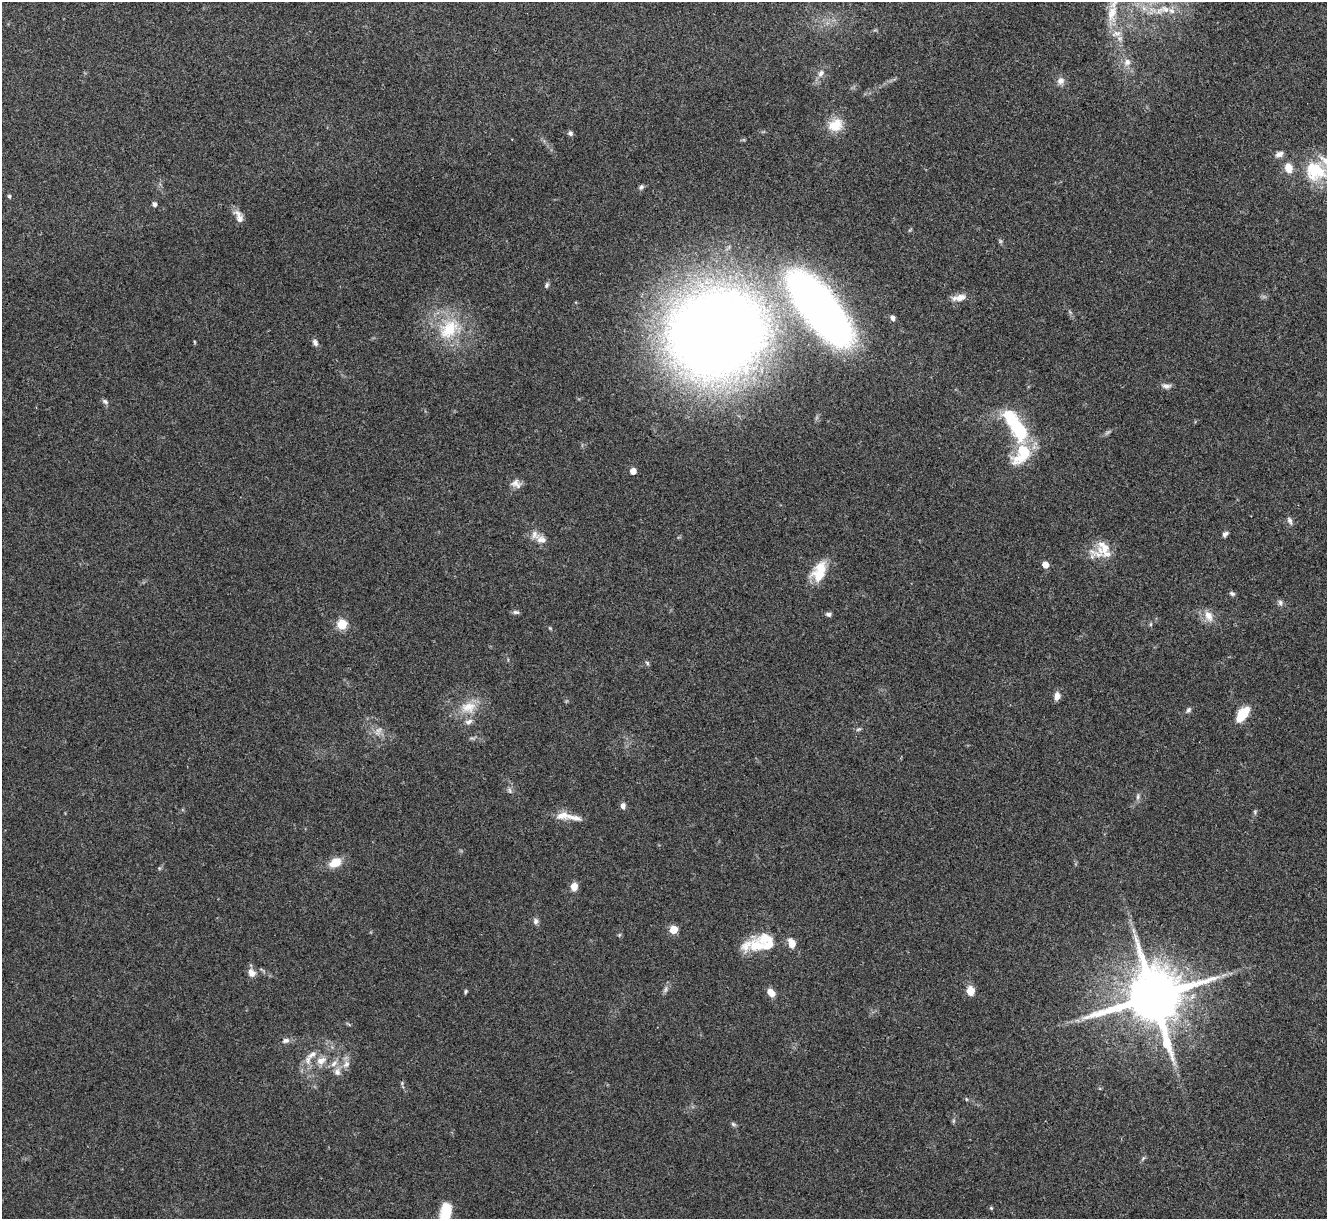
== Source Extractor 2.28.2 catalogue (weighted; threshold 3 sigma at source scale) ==
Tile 10 of 4 x 4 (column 2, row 3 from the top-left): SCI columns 1326-2650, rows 1364-2580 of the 5300 x 5287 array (HDU 1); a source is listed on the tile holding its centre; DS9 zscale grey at full resolution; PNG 1329 x 1221 px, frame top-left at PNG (2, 2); no overlay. Shown black and unused: <1% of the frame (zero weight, under 3 of 4 exposures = <1% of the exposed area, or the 3 px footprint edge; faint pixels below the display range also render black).
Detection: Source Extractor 2.28.2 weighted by HDU 2 'WHT'; one run over the whole footprint, this tile lists its part. Background 0.0571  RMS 0.0056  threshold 0.0253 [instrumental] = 3 sigma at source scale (4.5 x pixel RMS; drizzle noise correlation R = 1.50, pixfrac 1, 0.05/0.05 arcsec/px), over >= 5 px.
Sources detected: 90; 1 inside a brighter object's white glare — not listed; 11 inside a brighter listed object's ellipse — not listed separately; the other 78 listed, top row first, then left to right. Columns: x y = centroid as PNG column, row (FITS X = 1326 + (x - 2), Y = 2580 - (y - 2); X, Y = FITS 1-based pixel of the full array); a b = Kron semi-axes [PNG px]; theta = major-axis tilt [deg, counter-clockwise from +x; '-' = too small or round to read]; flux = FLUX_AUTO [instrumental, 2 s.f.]
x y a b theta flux
1165 9 12 8 -35 4.4
1112 13 26 13 78 12
1127 62 11 9 53 3.5
821 73 11 7 53 2.8
1060 81 10 9 - 2.9
835 125 20 16 28 10
570 133 6 5 - 1.5
1279 154 11 7 21 2.5
1288 168 12 9 -77 6.1
1316 170 30 26 34 26
641 187 8 6 62 1.3
9 196 5 4 - 0.81
154 204 4 4 - 2.3
240 219 12 10 -77 3.8
1000 241 6 4 -73 0.87
547 285 7 5 76 1.3
959 298 21 8 12 4.7
820 309 70 26 -51 420
893 318 6 5 - 2
449 329 33 22 49 27
715 333 77 68 29 920
194 342 5 3 - 0.5
315 342 9 6 -65 2
1166 386 12 6 -5 2.3
105 401 9 5 -37 1.4
1020 431 24 17 -61 33
1018 458 28 17 28 14
633 471 5 5 - 5.6
516 484 14 10 -30 3.5
1290 521 11 6 -66 1.9
1225 534 7 5 37 1.8
535 535 13 11 -55 4.1
1104 547 38 16 36 12
1045 565 5 5 - 6.3
820 575 22 18 -41 12
1232 593 7 5 -18 1.4
1280 602 8 6 -74 1.5
516 612 9 5 -1 1.3
829 614 7 5 1 1.5
1209 616 16 10 -63 5.6
342 624 5 5 - 32
1150 624 6 4 88 0.73
647 663 6 5 - 0.91
1057 696 9 7 72 3.3
468 707 23 15 9 11
1188 710 8 5 57 1.3
1242 714 15 8 52 16
858 729 8 4 9 0.93
378 731 14 6 52 2.8
510 790 8 4 -81 1.2
1138 797 8 5 83 1.4
623 805 7 6 - 2.1
1255 812 6 4 -72 0.78
562 815 20 11 9 5.9
335 862 11 8 28 10
574 886 7 6 - 5.2
536 921 8 7 - 1.8
674 930 5 5 - 18
1133 931 9 4 -71 1.7
619 935 6 3 71 0.64
792 943 10 7 -73 6.4
756 946 26 20 19 18
252 973 11 9 -54 3.8
666 989 11 4 79 1.5
466 991 6 4 73 0.8
970 991 10 8 -82 5.5
771 993 9 6 -48 5
1153 996 16 16 - 4700
285 1040 10 6 12 2.3
312 1054 15 8 34 4.3
321 1061 15 10 26 6.3
346 1064 12 9 48 3.5
337 1072 11 9 88 3.2
966 1099 5 3 - 0.56
733 1124 7 4 -45 1
1143 1158 7 4 53 0.92
991 1208 5 4 - 0.7
446 1213 18 10 81 17
Isophote crosses this tile's border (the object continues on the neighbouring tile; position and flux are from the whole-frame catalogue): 1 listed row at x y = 446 1213